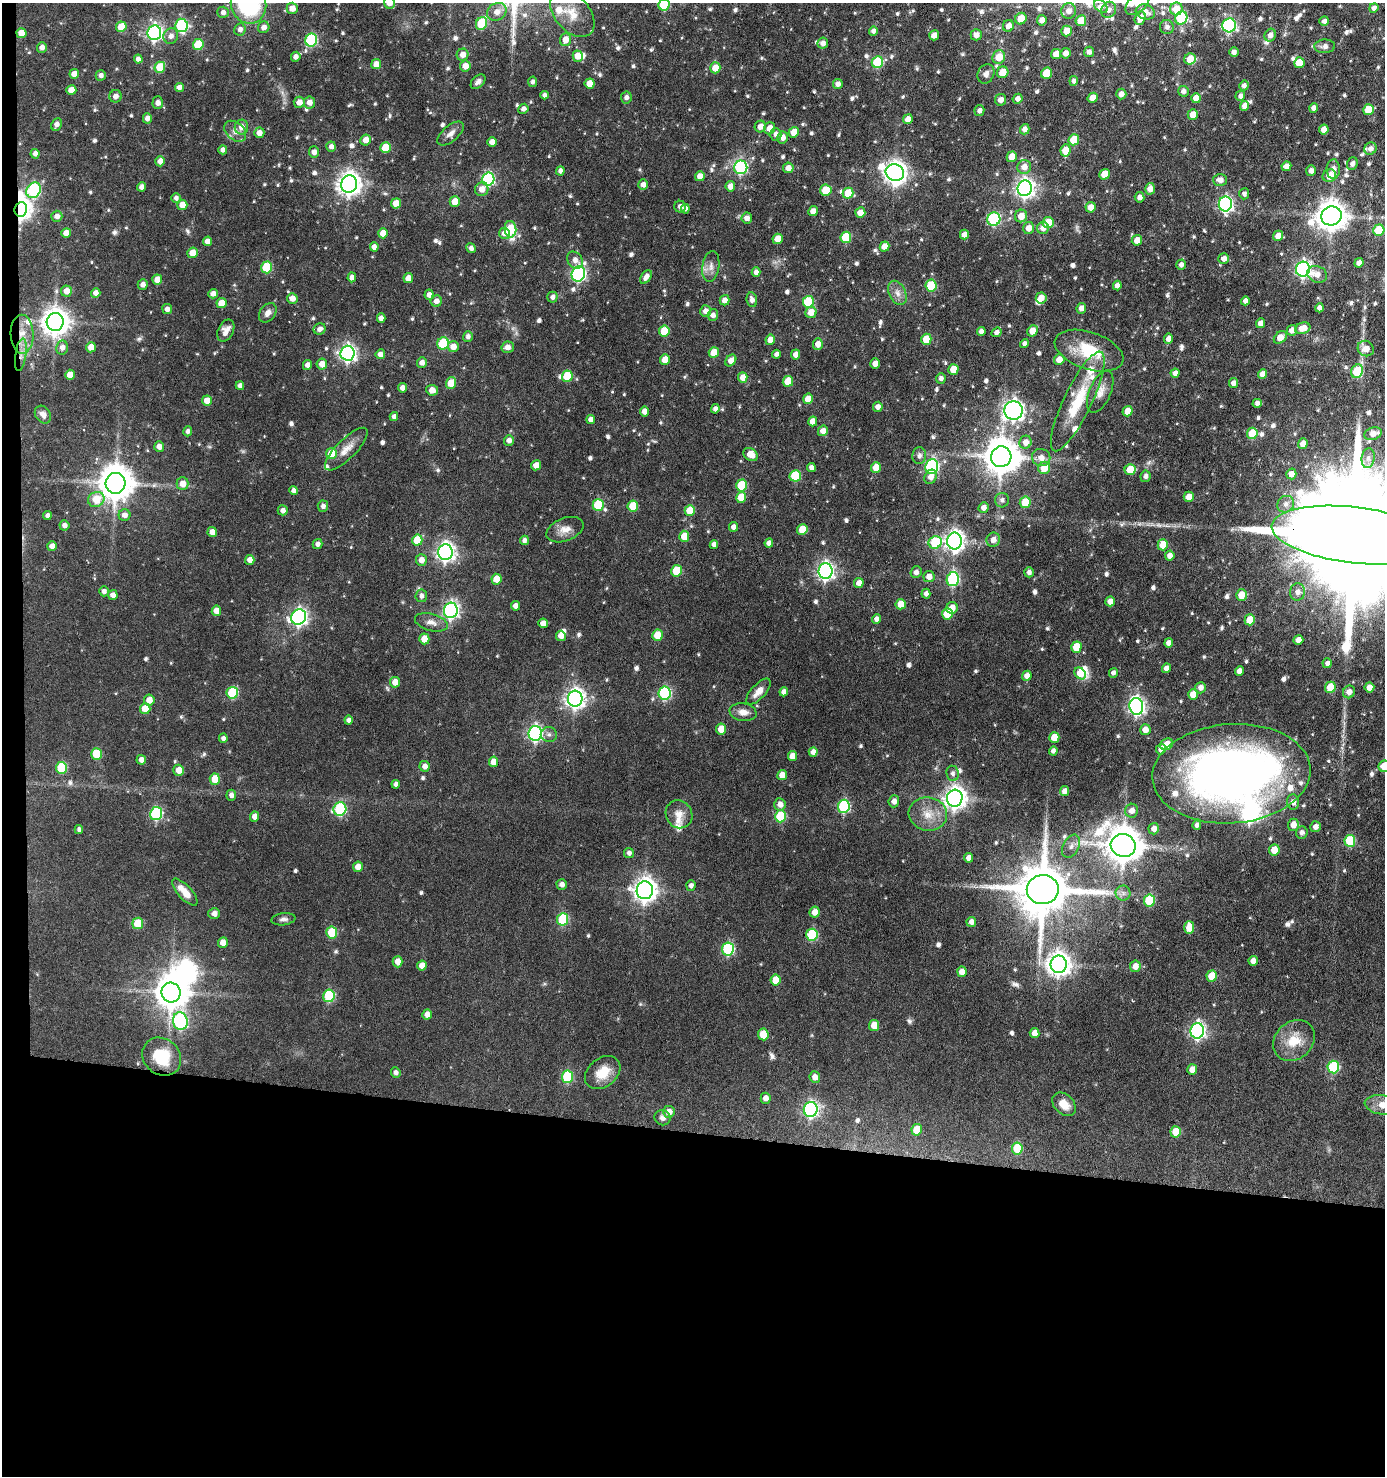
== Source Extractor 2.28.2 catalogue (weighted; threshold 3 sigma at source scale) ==
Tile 7 of 3 x 3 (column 1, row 3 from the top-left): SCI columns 192-1574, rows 1-1474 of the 4443 x 4422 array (HDU 1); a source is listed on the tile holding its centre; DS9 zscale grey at full resolution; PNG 1387 x 1478 px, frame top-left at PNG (2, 3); each listed source drawn as its Kron ellipse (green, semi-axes under 4 px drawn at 4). Shown black and unused: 24% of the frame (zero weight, under 3 of 6 exposures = <1% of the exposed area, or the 3 px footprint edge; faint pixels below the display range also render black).
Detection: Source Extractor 2.28.2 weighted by HDU 2 'WHT'; one run over the whole footprint, this tile lists its part. Background 0.0936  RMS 0.0042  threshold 0.0171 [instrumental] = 3 sigma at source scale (4.09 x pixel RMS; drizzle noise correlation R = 1.36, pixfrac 0.8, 0.05/0.05 arcsec/px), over >= 5 px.
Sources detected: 799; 1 too faint to see at this stretch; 4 inside a brighter object's white glare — neither listed nor drawn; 23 inside a brighter listed object's ellipse — not listed separately; of the other 771, all 500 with FLUX_AUTO >= 1.37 (the completeness limit of this list) listed and drawn (271 fainter detections not listed), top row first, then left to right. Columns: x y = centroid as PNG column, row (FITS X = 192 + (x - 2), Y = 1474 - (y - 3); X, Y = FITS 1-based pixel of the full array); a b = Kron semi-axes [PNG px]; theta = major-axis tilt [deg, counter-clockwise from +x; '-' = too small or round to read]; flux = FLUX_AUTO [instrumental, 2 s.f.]
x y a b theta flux
389 3 6 5 - 3.2
249 4 20 17 -73 45
1137 4 14 8 41 4.2
664 5 6 5 - 24
1101 6 8 5 -44 1.7
292 8 5 5 - 3.2
1374 8 5 4 - 1.8
1176 9 6 6 - 6.4
1109 10 8 7 - 2.1
1069 11 8 7 - 2.9
223 12 5 5 - 1.5
497 12 10 8 34 3.4
1145 12 10 7 -16 3
572 14 27 17 -49 9.3
1140 18 7 5 69 4.7
1181 18 7 6 - 19
1021 19 6 5 - 6.1
1042 20 5 4 - 2.4
1081 21 5 5 - 7.1
1324 21 5 4 - 1.6
481 23 6 5 - 17
181 25 7 6 - 41
1229 25 7 7 - 57
1008 26 6 5 - 2.9
121 27 5 5 - 8.4
264 27 6 5 - 2.1
1167 27 7 7 - 1.5
240 29 6 6 - 1.6
873 31 4 4 - 1.6
1067 31 5 5 - 5.3
21 33 5 5 - 5
154 33 7 7 - 110
934 35 5 5 - 3.1
976 35 5 5 - 2.7
1270 35 6 5 - 2.2
171 36 8 7 - 2
565 39 6 5 - 4.1
311 40 6 6 - 42
823 43 5 5 - 1.8
198 45 6 5 - 15
1325 46 10 7 2 1.8
42 47 5 5 - 2
1089 52 5 5 - 1.9
1234 52 5 4 - 1.4
1066 53 5 5 - 2.5
1056 54 5 5 - 4.5
463 55 6 5 - 3
578 56 5 5 - 4.5
296 57 5 4 - 1.9
999 57 7 6 - 6.6
138 59 4 4 - 1.7
1190 59 6 5 - 6.3
877 62 6 5 - 21
1299 63 5 5 - 6.8
376 64 5 4 - 3.4
465 66 5 5 - 3.6
160 67 5 5 - 11
715 68 5 5 - 4.9
1003 72 6 5 - 5.5
1047 73 6 5 - 8.9
74 74 5 5 - 3.4
986 74 10 8 62 2.1
101 75 5 5 - 1.6
1074 81 5 4 - 1.5
478 82 9 5 43 1.7
532 82 5 4 - 1.4
590 84 5 5 - 5.7
838 84 5 4 - 2
1244 86 5 4 - 1.4
179 87 4 4 - 2
71 90 5 5 - 4.6
1183 91 5 5 - 1.7
1121 94 5 5 - 2.4
544 95 4 4 - 1.4
115 96 6 6 - 2.1
1240 96 5 5 - 1.6
626 97 6 5 - 1.5
1093 98 5 5 - 4.7
1196 98 5 5 - 4.1
1018 99 5 5 - 2.1
1000 100 6 5 - 2.7
299 102 5 5 - 3.3
309 102 6 5 - 2.7
158 103 6 5 - 1.9
1244 106 5 4 - 2.9
1314 108 5 4 - 2
523 109 5 5 - 1.6
979 110 5 5 - 1.7
1368 110 5 5 - 8
1193 114 5 5 - 4.1
147 118 5 4 - 2.3
908 119 5 4 - 3.3
56 124 6 5 - 1.8
760 126 6 5 - 3.2
241 127 7 6 - 2.9
769 128 6 5 - 3.9
1025 129 5 4 - 2.2
1324 129 5 4 - 3.9
235 131 12 8 -40 2.4
794 132 5 5 - 5
259 133 5 5 - 2.8
450 134 16 7 40 2.5
776 134 6 5 - 2
782 137 6 5 - 2.7
366 140 5 5 - 3.6
1074 140 5 5 - 9.4
492 142 5 4 - 2.7
331 147 5 4 - 1.8
385 148 5 5 - 11
1370 149 6 5 - 1.7
223 150 4 4 - 1.7
1066 150 6 5 - 7.7
314 152 5 5 - 2.4
35 154 5 4 - 1.9
1012 157 5 5 - 5.4
160 161 5 4 - 3.3
1352 164 6 5 - 1.7
1286 166 5 4 - 2.3
741 167 7 6 - 50
1024 167 7 7 - 3.3
788 168 5 5 - 2.9
1333 169 10 6 -89 2.2
560 171 4 4 - 1.5
1311 171 5 5 - 1.8
895 173 9 8 - 280
1104 174 5 5 - 6.6
700 176 5 4 - 3.4
1329 176 7 6 - 5
488 179 6 6 - 52
1220 180 7 6 - 2.6
349 184 8 8 - 310
643 185 5 5 - 2.2
730 186 5 5 - 3.6
142 187 4 4 - 1.9
1025 188 8 7 - 180
482 189 7 6 - 3.5
1150 189 6 5 - 3.1
34 190 8 7 - 50
826 190 6 5 - 11
848 193 5 5 - 9.2
1244 194 5 5 - 1.5
1139 197 5 5 - 1.8
176 198 5 4 - 1.4
455 201 5 5 - 4.9
396 203 5 5 - 4.3
1225 204 7 6 - 93
182 205 5 5 - 5.1
680 207 6 6 - 1.7
1090 207 5 5 - 4
21 209 7 6 - 220
685 209 5 4 - 1.6
813 211 5 4 - 3.5
860 213 5 5 - 4.2
57 216 5 5 - 2.2
1021 216 6 6 - 4.2
1331 216 10 9 - 600
747 218 5 5 - 2.6
994 219 7 6 - 38
1048 222 6 5 - 8.4
1029 228 6 5 - 3.5
1043 228 6 6 - 2.3
510 229 8 6 -83 20
1379 230 6 5 - 14
66 233 5 5 - 3.5
383 233 5 5 - 4.7
504 233 6 5 - 2.3
964 234 5 4 - 2.6
1278 236 5 4 - 3.3
846 237 6 5 - 17
778 239 5 5 - 5.3
1137 240 5 5 - 3.7
207 241 5 4 - 2.8
884 246 5 4 - 3.9
374 247 4 4 - 2.2
471 248 5 4 - 1.6
193 253 5 5 - 5.2
1224 259 5 5 - 2.2
575 260 9 7 -53 2.4
1359 263 5 4 - 2.4
1181 265 5 4 - 1.6
267 267 6 5 - 19
711 267 15 8 81 2.7
1303 269 7 7 - 120
756 272 4 4 - 2.1
578 274 8 6 66 85
1317 274 10 8 -24 3
352 277 5 4 - 2
646 277 7 5 57 2.5
408 278 5 4 - 3.6
157 280 5 5 - 5
143 285 5 5 - 1.9
931 286 6 5 - 16
1117 286 5 4 - 2
66 291 5 5 - 3.4
96 293 5 4 - 2.4
897 293 13 8 -65 2.7
213 294 5 4 - 2.5
429 295 5 4 - 2.1
552 297 5 5 - 1.6
292 298 5 5 - 3.2
1041 298 5 5 - 3.3
725 300 5 4 - 2.6
752 300 7 5 -80 2
436 301 6 5 - 2.3
1245 301 4 4 - 1.8
808 302 6 5 - 21
222 303 5 5 - 6.4
1081 308 5 4 - 2.4
1320 308 4 4 - 1.7
167 309 5 5 - 2
706 311 6 5 - 2.6
811 312 6 5 - 4.6
268 313 11 7 53 2.4
713 315 6 5 - 1.9
381 318 4 4 - 2.1
55 322 9 8 - 480
1261 323 5 4 - 2.9
1303 328 8 5 18 4.2
320 329 6 5 - 1.8
1292 330 5 5 - 2.6
226 331 12 7 64 2.8
664 331 5 5 - 10
981 331 4 4 - 1.8
1033 331 6 5 - 5.3
996 332 5 4 - 1.5
22 334 19 11 -89 5.9
468 336 5 5 - 1.4
1280 337 7 5 41 4.5
926 339 5 5 - 8.8
1169 339 5 4 - 2.6
770 340 5 4 - 3.9
443 343 6 5 - 21
1024 343 4 4 - 1.5
818 344 6 5 - 3.1
91 347 5 5 - 3.7
453 347 5 5 - 3.3
508 347 6 5 - 2.5
62 348 7 6 - 2
1366 349 8 7 - 4.1
1089 351 36 18 -18 17
348 353 7 7 - 130
714 353 5 5 - 6.8
380 354 5 4 - 2.3
776 354 4 4 - 1.5
796 354 5 4 - 2.8
21 355 16 5 82 3
665 360 5 5 - 4.6
731 360 6 5 - 3.2
1059 360 5 5 - 4
422 363 5 5 - 2.1
322 364 5 5 - 3.5
875 364 5 4 - 2.8
307 365 5 4 - 1.8
953 369 5 5 - 6.5
1357 371 7 5 62 19
1175 373 4 4 - 2.3
1262 374 5 4 - 2.6
70 375 5 5 - 3.9
567 376 6 5 - 13
743 377 5 4 - 3.9
941 378 5 5 - 1.6
788 381 5 5 - 7.8
451 383 6 5 - 9.1
1233 383 5 4 - 2.2
240 386 4 4 - 1.8
402 388 4 4 - 2.4
432 390 6 5 - 3.3
1100 392 22 10 67 4.2
808 399 5 5 - 5.2
207 401 5 5 - 4.4
1078 401 55 14 64 18
1257 403 4 4 - 1.7
878 407 5 5 - 2.1
715 409 5 4 - 1.8
1014 410 9 9 - 170
645 411 5 4 - 2.9
1127 411 5 5 - 4.6
43 415 9 7 -53 2.5
394 416 4 4 - 1.6
591 420 4 4 - 2.4
813 421 5 4 - 4.4
188 431 5 4 - 1.6
823 431 5 5 - 2.7
1252 433 6 5 - 9.7
1373 434 9 6 19 3
509 440 5 5 - 1.8
1025 442 7 6 - 3.1
1303 444 5 5 - 2.8
159 447 5 5 - 2.7
346 449 28 9 45 4.9
331 454 5 5 - 8.3
751 455 8 6 -34 4.3
919 456 8 7 - 1.7
1001 457 10 10 - 970
1041 457 9 8 - 3
1368 458 10 6 83 2
536 465 5 4 - 3.6
811 467 4 4 - 1.8
932 467 7 6 - 61
876 468 5 5 - 6
1044 468 6 6 - 6.8
1130 470 5 5 - 7.9
1291 474 5 5 - 3.1
795 476 6 5 - 19
1146 476 6 5 - 1.8
931 477 7 6 - 2.6
116 483 10 10 - 870
182 484 6 6 - 3.8
742 485 6 5 - 16
294 490 4 4 - 1.8
741 497 6 5 - 6
1189 497 5 5 - 4.3
96 499 8 7 - 8
1002 500 7 7 - 1.4
1025 502 6 5 - 11
1286 504 9 8 - 2.3
598 505 6 5 - 18
323 506 5 5 - 1.5
633 506 5 5 - 10
984 508 5 5 - 2.4
283 510 5 5 - 1.9
690 511 5 5 - 8.9
47 515 4 4 - 1.4
124 515 6 6 - 2.3
64 525 5 5 - 1.8
734 527 5 4 - 1.9
802 529 5 5 - 6.6
565 530 19 11 21 4.1
212 532 5 4 - 3
1355 535 84 28 -7 32000
684 536 5 5 - 6.8
417 540 5 5 - 10
524 540 4 4 - 1.4
993 540 7 6 - 2.7
954 541 8 7 - 210
935 542 7 6 - 22
769 543 5 4 - 2.1
317 544 5 5 - 1.6
714 544 4 4 - 1.8
1163 545 5 5 - 7.4
52 546 5 4 - 2.8
445 552 8 7 - 170
1170 556 5 4 - 2.5
250 560 5 4 - 2.8
421 560 6 5 - 2.8
676 571 6 5 - 12
826 571 8 7 - 140
916 572 6 5 - 1.8
1029 572 5 5 - 1.6
929 577 5 5 - 3.1
496 579 5 5 - 6.5
953 579 7 6 - 45
859 583 5 4 - 3
104 591 5 5 - 1.6
1298 592 8 7 - 2.5
926 594 5 4 - 1.7
113 595 5 4 - 2.5
1241 595 5 5 - 6
421 596 6 6 - 1.6
1110 601 5 4 - 3.1
901 604 5 5 - 6
515 606 4 4 - 2.6
952 608 6 5 - 3.8
451 610 8 7 - 110
216 611 5 4 - 4.2
947 614 5 5 - 10
299 617 8 7 - 130
876 619 5 4 - 1.9
1250 620 5 5 - 8.2
431 622 17 8 -15 3
543 623 5 4 - 3.3
657 635 5 5 - 7.3
561 636 5 5 - 3.1
424 639 5 5 - 5.5
1298 640 5 5 - 3.2
1169 643 4 4 - 2.3
1076 647 5 5 - 9.7
1327 663 5 4 - 1.5
1167 668 5 4 - 2.6
1239 671 5 4 - 2.3
1080 673 6 5 - 8.7
1113 673 5 4 - 1.4
1027 676 5 4 - 2.6
395 682 5 5 - 3.9
1330 687 6 5 - 12
1369 687 5 5 - 3.7
1200 688 6 5 - 2.1
758 692 16 7 47 3.5
784 692 4 4 - 2.2
1349 692 6 6 - 2.5
232 693 6 5 - 22
665 693 6 6 - 44
1193 694 5 5 - 5
575 699 8 7 - 210
149 700 5 5 - 3.6
1136 706 8 7 - 130
145 709 5 5 - 7.6
743 712 13 9 -7 3.3
349 720 4 4 - 1.6
721 729 5 5 - 5.8
1145 730 5 5 - 3.2
535 733 7 6 - 100
549 735 8 7 - 1.5
223 738 5 4 - 1.5
1054 738 5 5 - 6.3
1167 744 7 5 30 3.9
1161 749 5 4 - 3
1053 751 4 4 - 1.5
813 752 5 4 - 2.5
96 754 6 5 - 11
792 756 5 4 - 4.9
141 760 5 4 - 2.1
493 762 5 4 - 4.6
425 766 5 5 - 2.6
1384 766 6 5 - 6.1
61 768 6 5 - 19
179 770 5 5 - 4.4
953 773 8 6 -84 1.4
1231 774 79 49 4 290
782 775 5 5 - 3.8
215 779 5 5 - 7.9
396 784 4 4 - 1.4
1065 791 5 4 - 2.6
231 795 5 5 - 1.9
955 798 8 7 - 290
894 801 6 5 - 2.4
1293 802 7 6 - 3
780 804 6 6 - 2.7
844 806 7 6 - 43
340 809 7 6 - 39
1132 811 7 6 - 2.6
156 814 6 6 - 39
679 814 14 13 - 4.1
928 814 19 16 -6 7.5
780 816 6 5 - 19
255 817 5 4 - 3.2
1197 825 5 4 - 1.5
1293 825 6 5 - 3.8
1315 827 5 5 - 2.3
1154 829 5 5 - 2.4
79 830 4 4 - 1.4
1302 833 6 6 - 1.7
1350 841 6 5 - 20
1123 845 12 11 - 1000
1071 846 12 8 61 2.1
1274 850 5 5 - 5.8
629 853 5 5 - 1.5
969 858 5 4 - 2.3
358 867 5 5 - 3.7
562 884 5 5 - 1.9
691 886 5 4 - 1.4
645 890 9 8 - 310
1043 890 16 14 1 2700
185 892 17 6 -48 4.9
1123 893 7 7 - 1.6
1149 900 6 5 - 19
815 912 5 5 - 3.3
214 914 6 5 - 1.7
283 919 12 6 7 1.4
563 919 6 5 - 23
971 922 5 4 - 2.1
138 923 6 5 - 11
1189 928 6 5 - 7
332 932 6 5 - 14
812 935 6 5 - 23
223 943 5 5 - 3.4
728 949 6 6 - 38
1253 961 5 4 - 2.8
398 962 5 5 - 3.5
1059 964 9 8 - 320
422 966 5 5 - 3.9
1135 966 6 5 - 3.4
962 972 5 5 - 3.8
1212 976 5 5 - 7.8
776 980 5 5 - 6.6
171 993 10 9 - 740
329 996 6 6 - 29
427 1015 5 5 - 2.8
180 1021 9 7 -81 68
874 1025 5 5 - 5.8
1197 1031 7 6 - 110
1034 1033 5 5 - 3.8
763 1034 6 5 - 8.2
1294 1040 22 18 42 9.9
162 1057 20 18 -41 15
1333 1067 6 6 - 28
1192 1070 5 5 - 3.8
396 1073 5 4 - 1.4
603 1073 20 14 39 8.1
567 1077 6 5 - 22
815 1077 6 5 - 2.9
766 1098 5 5 - 2.7
1064 1104 13 9 -43 4.9
1384 1105 19 10 -8 5.3
811 1109 7 7 - 90
669 1112 6 5 - 3.3
662 1118 8 7 - 1.7
917 1130 6 5 - 8.3
1176 1132 5 5 - 8.3
1017 1148 6 5 - 13
Overlapping masked pixels (flux is a lower limit): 4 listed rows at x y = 21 209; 22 334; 21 355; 1355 535
Isophote crosses this tile's border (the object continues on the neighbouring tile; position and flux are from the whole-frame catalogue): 8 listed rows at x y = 389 3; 249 4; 1137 4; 664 5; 572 14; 1355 535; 1384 766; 1384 1105